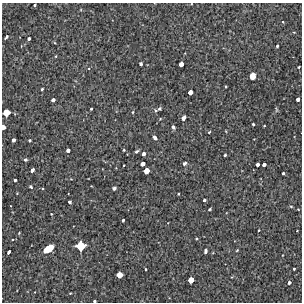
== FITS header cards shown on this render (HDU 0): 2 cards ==
NAXIS1  =                  300 / Width of image
NAXIS2  =                  300 / Height of image

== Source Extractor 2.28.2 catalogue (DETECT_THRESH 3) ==
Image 300 x 300 px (HDU 0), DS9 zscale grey, 1 PNG px = 1 image px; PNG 304 x 304 px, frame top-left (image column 1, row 300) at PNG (2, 3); no overlay
Background 3430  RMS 190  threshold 573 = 3 sigma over >= 5 px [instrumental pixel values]
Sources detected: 69; all 69 listed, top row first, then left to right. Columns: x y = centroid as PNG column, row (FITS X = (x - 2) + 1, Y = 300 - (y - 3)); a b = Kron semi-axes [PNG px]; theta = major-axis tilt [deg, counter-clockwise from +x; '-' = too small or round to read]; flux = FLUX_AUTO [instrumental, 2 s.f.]
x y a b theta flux
35 5 3 3 - 20000
294 32 4 3 - 9200
6 37 4 3 - 21000
29 39 3 3 - 26000
277 46 3 3 - 22000
56 56 4 2 - 9500
141 64 4 3 - 24000
181 64 4 4 - 95000
299 67 3 2 - 12000
89 68 4 3 - 9700
252 76 5 5 - 110000
42 89 3 3 - 15000
190 92 4 4 - 86000
298 99 4 3 - 55000
53 100 4 3 - 50000
91 109 3 3 - 21000
159 109 7 6 - 27000
276 109 7 3 -89 15000
133 112 4 3 - 12000
6 113 5 5 - 200000
183 118 4 4 - 82000
160 119 4 3 - 9500
253 124 3 3 - 15000
264 126 2 2 - 9500
3 127 4 3 - 61000
173 127 5 3 - 29000
209 132 4 3 - 14000
155 137 5 3 - 39000
13 140 4 3 - 54000
30 140 3 2 - 15000
68 150 4 4 - 55000
124 150 3 3 - 10000
136 151 5 3 - 23000
143 154 4 3 - 40000
225 155 3 3 - 22000
25 160 3 3 - 35000
185 163 4 3 - 39000
142 164 4 4 - 76000
257 164 3 3 - 44000
124 165 3 2 - 9600
264 165 4 3 - 47000
32 170 5 3 - 55000
146 171 5 4 - 140000
283 173 3 3 - 28000
15 180 3 3 - 19000
31 187 4 3 - 18000
114 188 4 3 - 24000
178 194 3 2 - 12000
204 200 3 3 - 27000
69 202 3 3 - 31000
291 206 4 3 - 13000
210 209 4 2 - 14000
51 214 3 2 - 10000
123 220 3 3 - 24000
259 230 3 2 - 8700
297 231 2 2 - 6700
19 233 3 2 - 9100
81 246 7 6 - 360000
48 249 9 5 34 320000
237 250 4 3 - 11000
205 251 4 3 - 31000
9 252 4 3 - 37000
145 269 3 2 - 10000
294 269 3 3 - 20000
120 275 5 4 - 160000
191 280 5 4 - 150000
289 283 3 3 - 45000
70 293 3 2 - 9400
94 301 3 3 - 22000
At the frame edge (FLAGS 8, measured only in part): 2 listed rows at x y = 3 127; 94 301